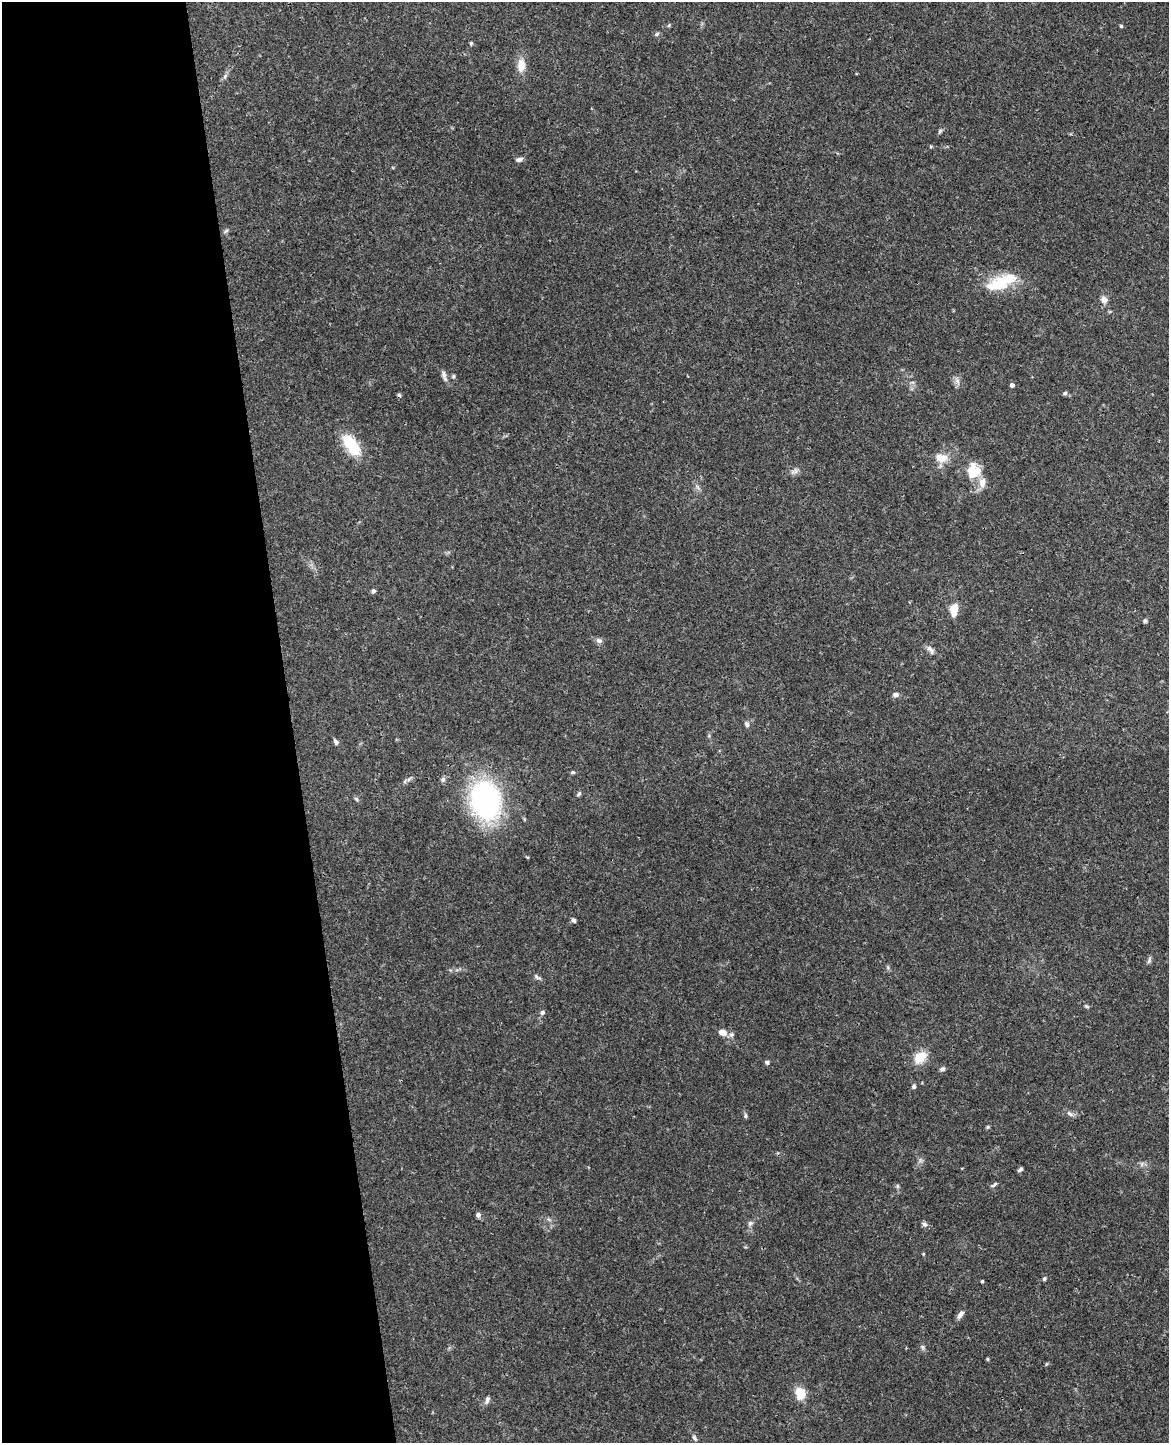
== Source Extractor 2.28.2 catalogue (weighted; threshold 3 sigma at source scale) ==
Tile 5 of 4 x 3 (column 1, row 2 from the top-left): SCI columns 57-1223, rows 1587-3027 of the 4782 x 4720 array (HDU 1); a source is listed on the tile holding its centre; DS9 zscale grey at full resolution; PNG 1171 x 1445 px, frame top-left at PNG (2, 2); no overlay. Shown black and unused: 25% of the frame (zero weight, under 3 of 4 exposures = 6% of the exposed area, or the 3 px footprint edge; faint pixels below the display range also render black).
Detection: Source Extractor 2.28.2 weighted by HDU 2 'WHT'; one run over the whole footprint, this tile lists its part. Background 0.043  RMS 0.0031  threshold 0.0138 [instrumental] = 3 sigma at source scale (4.5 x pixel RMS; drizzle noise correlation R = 1.50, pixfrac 1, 0.05/0.05 arcsec/px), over >= 5 px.
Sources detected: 63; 1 cosmic-ray / hot-pixel residue — not listed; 2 inside a brighter listed object's ellipse — not listed separately; the other 60 listed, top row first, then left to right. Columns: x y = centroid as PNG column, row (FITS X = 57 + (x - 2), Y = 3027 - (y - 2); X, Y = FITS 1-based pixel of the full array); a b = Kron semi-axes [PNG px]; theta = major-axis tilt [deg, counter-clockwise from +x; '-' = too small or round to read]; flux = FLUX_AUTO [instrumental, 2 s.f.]
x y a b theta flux
1121 26 4 4 - 0.39
657 34 7 5 27 0.57
471 43 5 4 - 0.42
521 65 15 9 89 3.8
940 131 7 5 59 0.54
519 159 9 5 12 1.1
226 231 7 4 44 0.55
1001 282 42 16 22 11
1104 299 9 8 - 1.6
444 375 16 5 -74 1.2
453 376 5 5 - 0.54
957 381 8 5 -46 0.95
1012 385 4 4 - 1.2
1065 393 5 5 - 0.54
351 445 31 14 -53 9.6
941 458 15 9 0 3.8
971 470 25 10 -14 4.1
794 471 11 6 17 1.1
982 483 12 8 85 2.8
373 591 5 5 - 0.78
954 610 13 8 83 4.4
1145 621 6 5 - 0.51
599 641 9 7 -19 1
930 650 13 6 -48 1.3
896 695 8 6 -2 0.91
747 724 8 6 -73 0.84
336 742 7 5 -58 0.78
573 772 5 5 - 0.41
409 779 6 4 70 0.57
579 794 6 5 - 0.51
356 799 6 5 - 0.5
485 800 36 27 -74 61
574 920 6 5 - 0.69
1149 961 9 5 64 0.65
537 977 12 4 -29 0.76
1086 1006 7 4 -31 0.41
542 1012 6 6 - 0.77
722 1032 9 7 -19 2.8
920 1057 18 12 46 5.1
767 1062 6 5 - 0.62
942 1069 7 5 15 0.68
914 1086 6 5 - 0.65
1070 1114 10 4 -39 0.82
745 1116 7 4 86 0.55
988 1127 5 5 - 0.37
1020 1169 6 4 33 0.62
994 1185 9 4 38 0.58
897 1186 6 4 -90 0.44
478 1215 4 4 - 1.3
750 1223 7 6 - 0.83
925 1224 7 6 - 0.82
923 1254 5 3 - 0.25
1044 1279 5 4 - 0.51
982 1281 3 3 - 0.4
960 1314 12 6 57 1.3
923 1347 7 4 -89 0.56
987 1359 4 4 - 0.34
800 1394 8 6 -78 12
487 1400 10 5 72 0.98
694 1438 8 4 -58 0.61